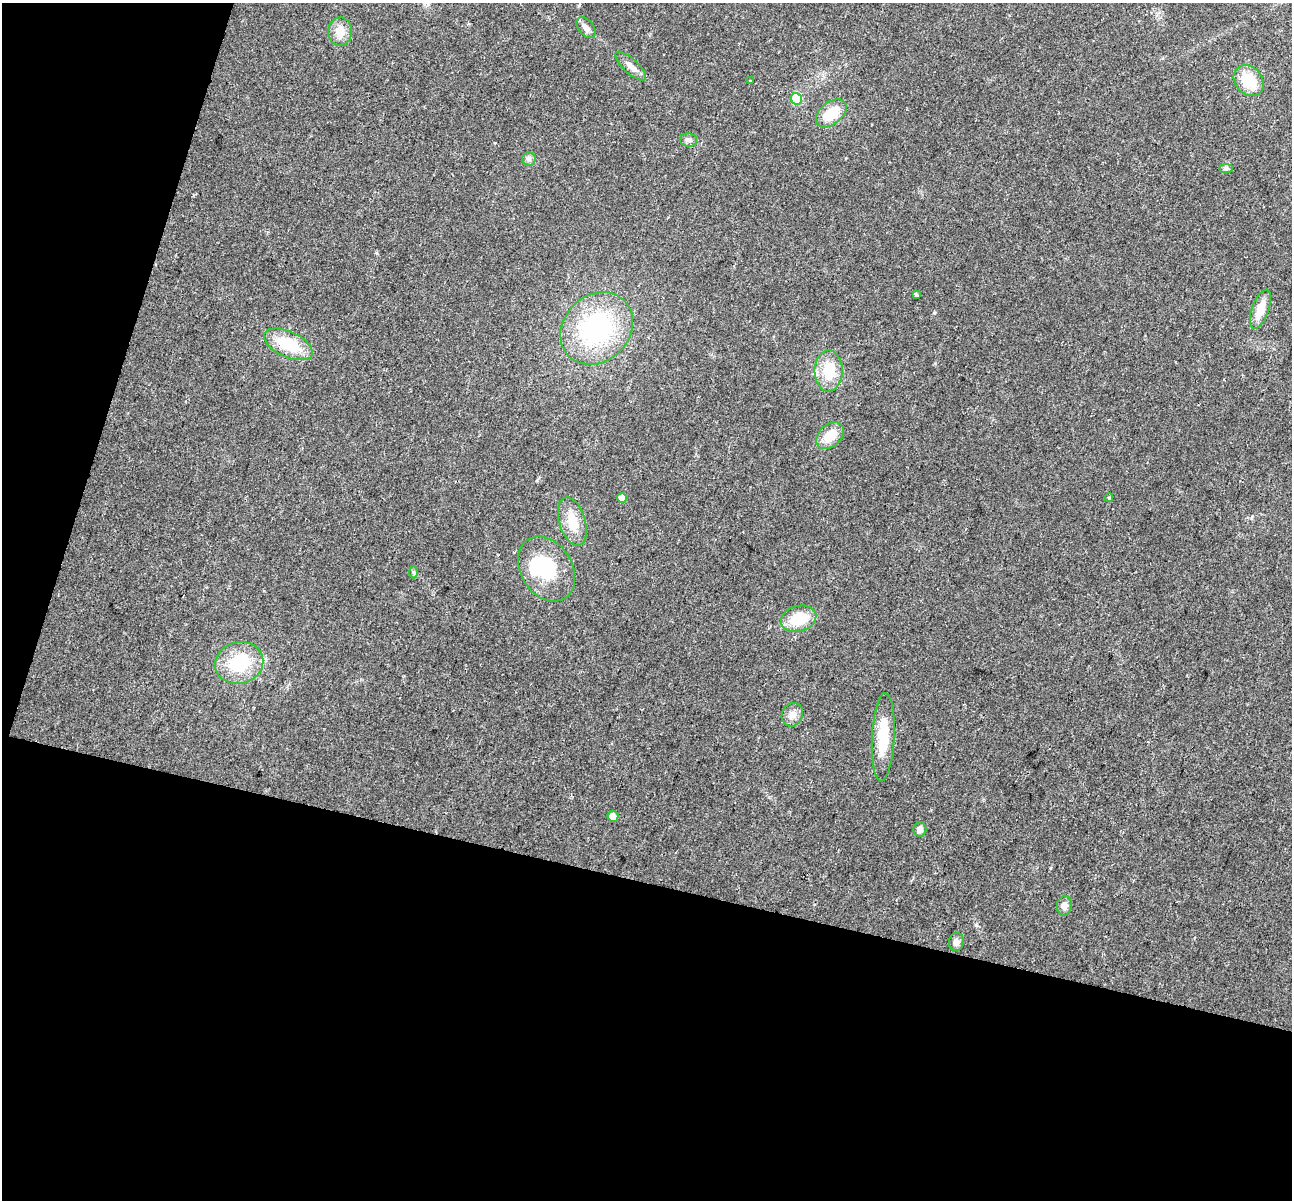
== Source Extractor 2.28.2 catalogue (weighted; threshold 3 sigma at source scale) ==
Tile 3 of 2 x 2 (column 1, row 2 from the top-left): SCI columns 1-1290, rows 126-1323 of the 2581 x 2663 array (HDU 1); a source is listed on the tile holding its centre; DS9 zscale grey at full resolution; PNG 1294 x 1202 px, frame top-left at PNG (2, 3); each listed source drawn as its Kron ellipse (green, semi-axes under 4 px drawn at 4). Shown black and unused: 32% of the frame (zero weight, under 2 of 3 exposures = <1% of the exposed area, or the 3 px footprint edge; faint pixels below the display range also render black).
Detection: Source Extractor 2.28.2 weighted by HDU 2 'WHT'; one run over the whole footprint, this tile lists its part. Background 0.0466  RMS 0.0064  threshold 0.0288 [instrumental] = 3 sigma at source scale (4.5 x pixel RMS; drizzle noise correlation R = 1.50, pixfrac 1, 0.0396/0.0396 arcsec/px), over >= 5 px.
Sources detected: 31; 1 inside a brighter object's white glare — neither listed nor drawn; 1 inside a brighter listed object's ellipse — not listed separately; the other 29 listed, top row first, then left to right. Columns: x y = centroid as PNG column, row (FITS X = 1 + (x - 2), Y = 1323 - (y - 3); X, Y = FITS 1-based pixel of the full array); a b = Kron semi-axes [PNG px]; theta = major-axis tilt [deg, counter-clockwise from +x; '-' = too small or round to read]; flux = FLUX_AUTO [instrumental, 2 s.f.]
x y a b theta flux
586 28 12 7 -50 3.6
340 32 14 12 88 9
631 66 20 7 -42 4.8
750 81 3 3 - 2.7
1249 81 17 13 -49 19
796 99 6 5 - 28
831 113 17 11 39 17
688 140 8 6 -3 2
529 159 7 7 - 1.9
1226 168 7 4 0 1.3
916 295 3 3 - 1.2
1260 309 20 8 70 11
597 328 39 33 45 88
288 344 26 12 -24 28
829 371 20 14 90 19
830 436 16 11 42 12
622 498 5 5 - 6
1109 498 4 4 - 0.95
572 522 25 13 -73 14
546 569 35 25 -58 39
414 572 6 4 -88 0.89
799 619 18 12 16 20
239 663 24 21 15 33
792 715 12 10 61 4.9
883 737 44 11 87 24
613 816 5 5 - 5.2
920 829 7 6 - 3.2
1064 906 10 7 83 3.7
956 942 9 7 76 3
Unlisted compact peaks at least as high as the median listed source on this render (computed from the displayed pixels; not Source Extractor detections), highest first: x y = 934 313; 976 925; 495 143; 377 253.